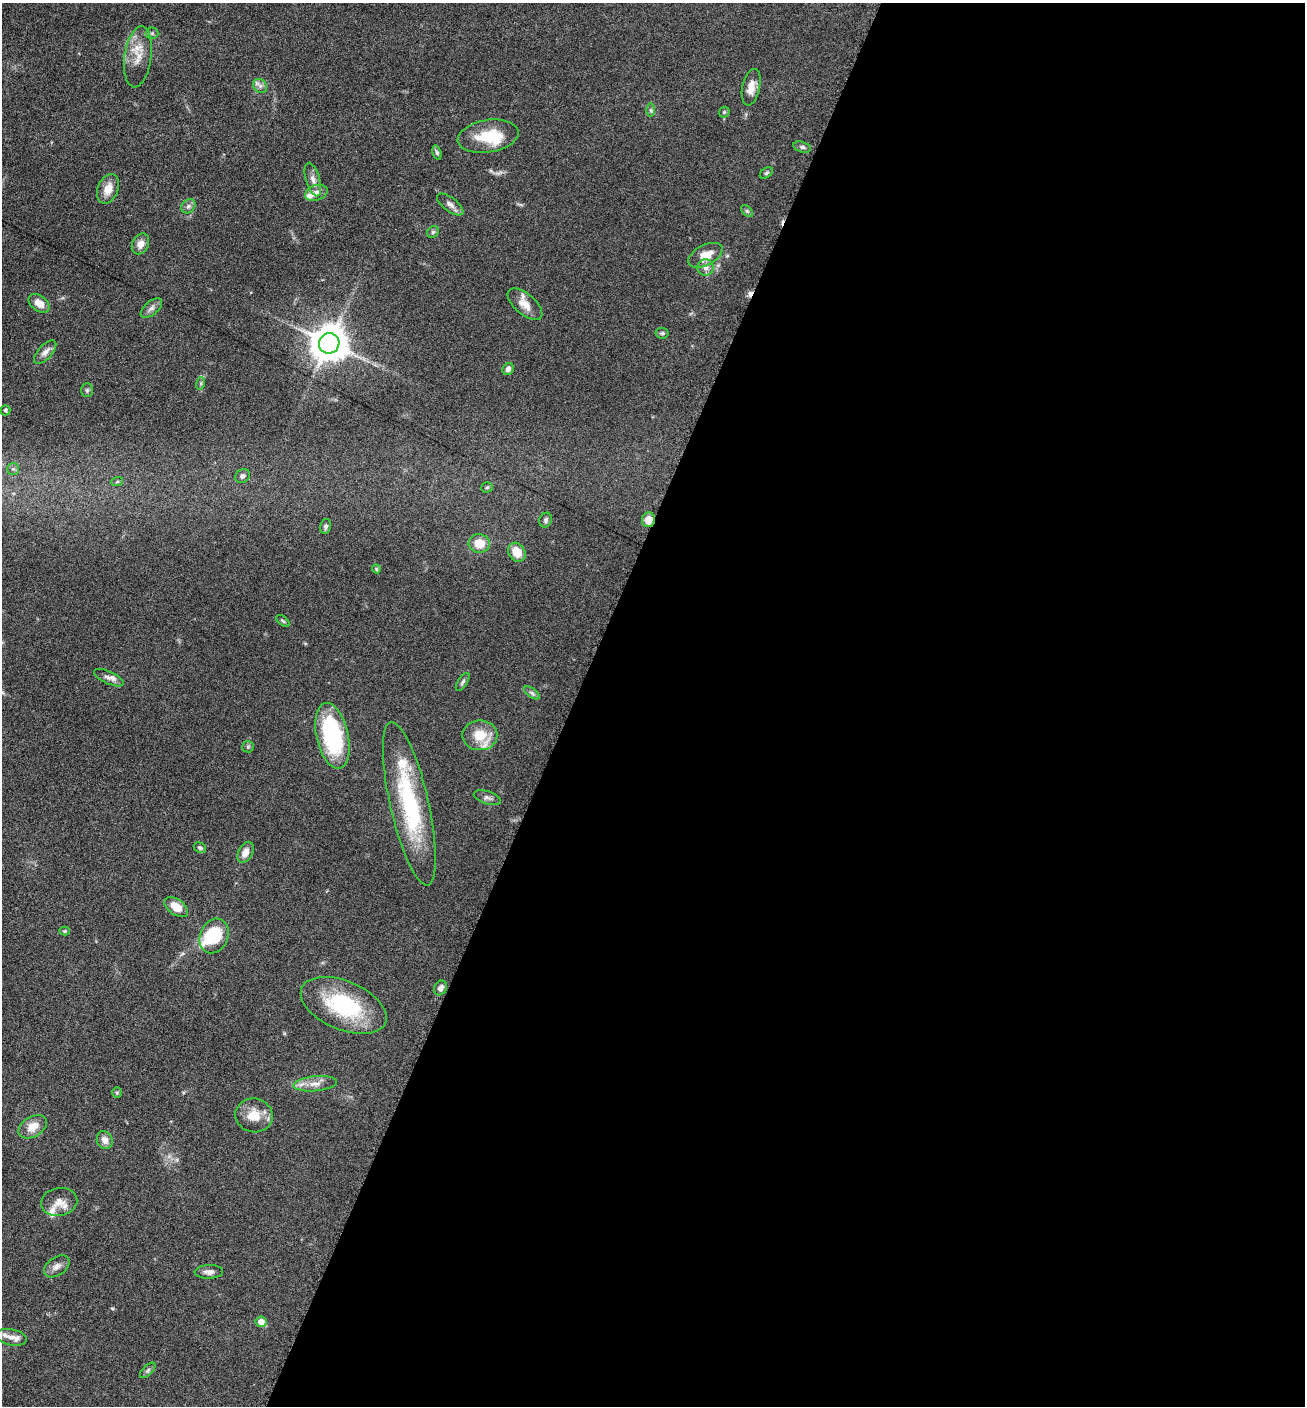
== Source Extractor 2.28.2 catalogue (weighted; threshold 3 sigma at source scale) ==
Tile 12 of 4 x 4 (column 4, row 3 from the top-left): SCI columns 4195-5497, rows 1410-2813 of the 5649 x 5632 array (HDU 1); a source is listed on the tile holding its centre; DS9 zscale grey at full resolution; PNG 1307 x 1408 px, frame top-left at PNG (2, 3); each listed source drawn as its Kron ellipse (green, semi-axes under 4 px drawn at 4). Shown black and unused: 56% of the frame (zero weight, under 6 of 12 exposures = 1% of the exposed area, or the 3 px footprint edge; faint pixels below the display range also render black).
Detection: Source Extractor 2.28.2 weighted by HDU 2 'WHT'; one run over the whole footprint, this tile lists its part. Background 0.0873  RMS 0.0038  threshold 0.0156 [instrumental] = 3 sigma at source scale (4.09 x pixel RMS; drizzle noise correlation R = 1.36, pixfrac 0.8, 0.05/0.05 arcsec/px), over >= 5 px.
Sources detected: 75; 3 inside a brighter object's white glare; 2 cosmic-ray / hot-pixel residue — neither listed nor drawn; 3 inside a brighter listed object's ellipse — not listed separately; the other 67 listed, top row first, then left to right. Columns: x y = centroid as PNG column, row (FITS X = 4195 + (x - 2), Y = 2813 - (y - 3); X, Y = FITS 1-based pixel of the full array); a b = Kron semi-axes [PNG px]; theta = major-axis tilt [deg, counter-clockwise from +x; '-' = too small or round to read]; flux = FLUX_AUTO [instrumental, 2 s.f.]
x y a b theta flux
152 33 6 6 - 0.73
138 57 31 13 82 6.8
260 86 7 6 - 1.3
751 87 18 9 78 3.7
651 110 7 4 -90 0.68
724 112 6 5 - 0.49
488 136 31 16 9 12
802 147 9 5 -16 0.83
437 153 7 4 -75 0.72
766 173 7 4 36 0.63
313 180 17 7 -74 2.2
108 189 15 10 68 4.4
316 193 12 7 19 2.4
450 204 15 7 -37 1.8
188 206 8 6 44 1.1
747 211 7 4 -44 0.6
433 232 6 5 - 0.69
140 244 11 8 63 3
705 255 18 10 28 6
705 268 8 8 - 1.9
39 303 12 7 -38 3.7
525 304 21 10 -41 4.5
151 308 13 6 40 1.6
662 333 6 5 - 0.72
329 343 10 10 - 870
45 352 15 7 49 2.2
508 369 6 5 - 1.5
201 383 6 4 72 0.54
87 390 7 5 89 0.66
5 410 5 4 - 0.65
13 469 6 6 - 0.77
243 476 8 6 37 1.1
117 482 6 4 19 0.46
487 487 5 5 - 0.56
546 520 7 6 - 0.86
648 520 7 6 - 3.9
325 526 7 5 77 0.91
479 543 11 9 -7 5.9
517 552 10 8 -55 5.6
376 569 4 4 - 0.48
283 621 8 4 -36 0.56
109 678 16 6 -24 2
463 682 10 4 56 0.79
532 693 9 4 -36 0.87
480 735 17 15 0 8.4
332 736 33 16 -77 38
248 747 6 5 - 0.55
487 798 14 6 -18 1.4
409 804 84 19 -77 40
200 848 6 5 - 0.75
245 852 11 7 63 2.9
176 907 13 7 -35 5
65 931 5 4 - 0.45
214 936 18 14 66 18
440 988 8 6 64 1.8
344 1005 45 24 -23 31
315 1084 22 7 5 3.5
117 1093 5 4 - 0.46
254 1115 19 17 -14 6.8
33 1127 15 10 31 4.8
105 1140 9 7 -65 2.5
59 1202 18 14 10 4.2
57 1266 14 9 35 2.1
209 1272 14 7 1 1.7
261 1322 5 5 - 3.4
11 1337 15 8 -11 2.8
148 1370 10 5 45 0.81
Overlapping masked pixels (flux is a lower limit): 1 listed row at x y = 648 520